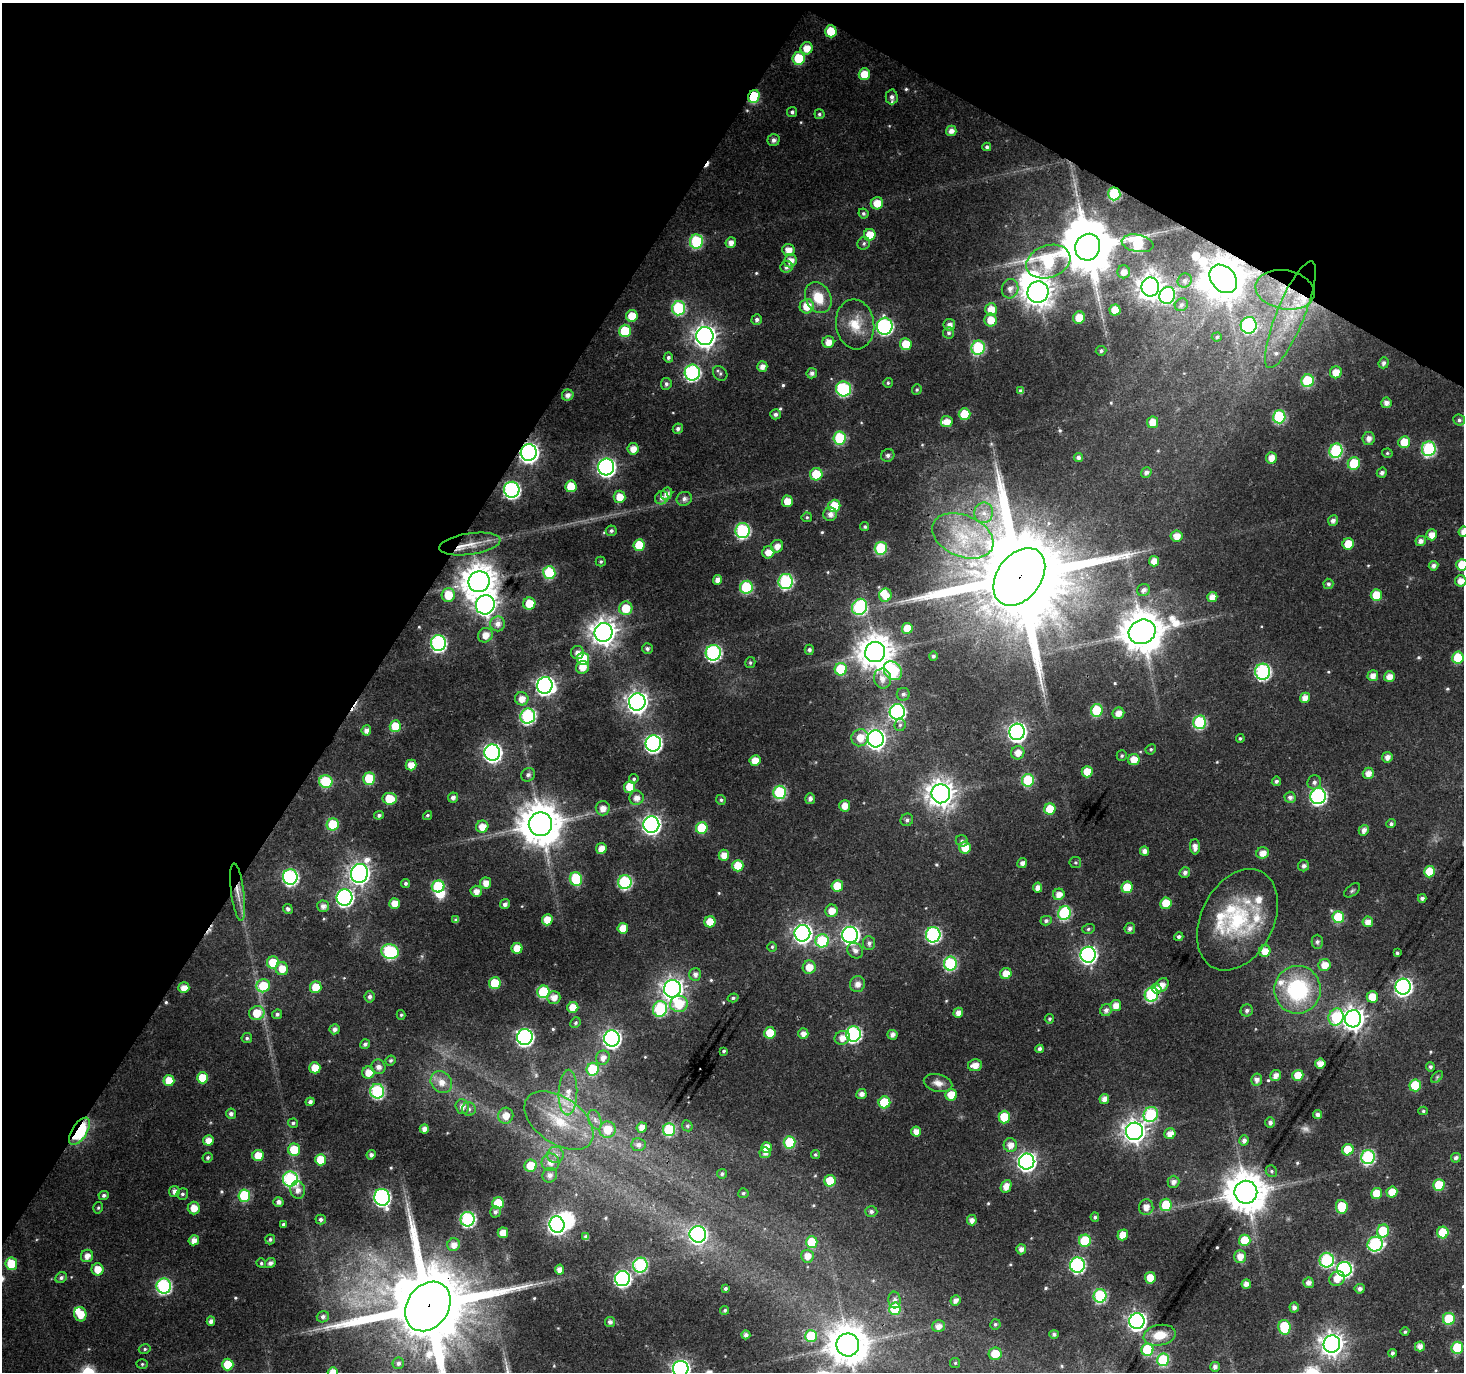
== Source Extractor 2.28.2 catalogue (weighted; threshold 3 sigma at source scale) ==
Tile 2 of 4 x 4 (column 2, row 1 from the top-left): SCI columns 1476-2937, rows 4379-5748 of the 5869 x 5944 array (HDU 1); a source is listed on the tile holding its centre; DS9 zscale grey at full resolution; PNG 1466 x 1374 px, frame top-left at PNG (2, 3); each listed source drawn as its Kron ellipse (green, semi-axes under 4 px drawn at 4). Shown black and unused: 32% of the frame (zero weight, under 3 of 4 exposures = <1% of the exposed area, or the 3 px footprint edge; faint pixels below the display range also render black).
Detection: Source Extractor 2.28.2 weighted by HDU 2 'WHT'; one run over the whole footprint, this tile lists its part. Background 0.0383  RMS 0.0034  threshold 0.0154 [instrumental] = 3 sigma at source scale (4.5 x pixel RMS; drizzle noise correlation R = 1.50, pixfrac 1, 0.0396/0.0396 arcsec/px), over >= 5 px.
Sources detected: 566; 2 too faint to see at this stretch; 7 inside a brighter object's white glare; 3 cosmic-ray / hot-pixel residue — neither listed nor drawn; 13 inside a brighter listed object's ellipse — not listed separately; of the other 541, all 500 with FLUX_AUTO >= 0.549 (the completeness limit of this list) listed and drawn (41 fainter detections not listed), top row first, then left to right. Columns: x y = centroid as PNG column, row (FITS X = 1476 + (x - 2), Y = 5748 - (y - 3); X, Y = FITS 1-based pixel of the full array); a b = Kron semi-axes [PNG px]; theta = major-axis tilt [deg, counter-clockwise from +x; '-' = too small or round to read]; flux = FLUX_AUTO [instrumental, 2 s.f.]
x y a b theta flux
831 31 6 5 - 9.3
807 48 6 6 - 4.8
799 58 6 6 - 13
864 74 6 5 - 6.5
754 96 6 5 - 17
892 97 7 6 - 1.6
792 112 5 5 - 0.98
819 114 5 5 - 0.73
951 131 5 5 - 2.3
774 140 6 5 - 1.5
987 147 4 4 - 0.93
1114 194 6 6 - 27
877 203 6 6 - 5.2
863 214 5 5 - 0.75
870 235 6 6 - 6.9
696 241 7 6 - 28
731 242 5 5 - 2.6
864 243 6 6 - 0.88
1138 243 16 8 -10 26
1088 247 13 12 - 2400
788 250 6 6 - 3.4
790 261 7 6 - 3.2
1048 262 22 16 19 35
786 267 6 5 - 1.4
1124 272 6 6 - 2.9
1223 279 16 12 -47 1000
1185 281 7 6 - 1.4
1150 287 9 8 - 370
1010 289 10 8 76 2.6
1285 290 30 19 -10 17
1038 292 11 10 - 490
1167 295 8 7 - 39
818 298 16 12 -63 8.5
1181 305 7 6 - 0.92
807 306 7 7 - 6.6
679 308 7 6 - 30
991 310 6 6 - 5.5
1115 310 5 5 - 5.8
1290 315 57 14 68 22
632 316 6 5 - 7.1
1079 317 6 6 - 6.1
757 320 5 5 - 1.2
990 320 6 6 - 5.3
855 324 25 19 -82 9
949 325 6 5 - 2
1249 325 8 8 - 48
885 326 8 8 - 73
625 331 6 6 - 14
949 333 6 5 - 0.9
705 336 9 8 - 280
1217 337 5 4 - 0.59
828 342 6 6 - 3.5
906 344 6 5 - 7.5
978 348 7 6 - 32
1101 351 5 5 - 0.9
668 358 5 4 - 1.1
1384 363 5 5 - 1.2
762 366 5 5 - 2.4
1336 372 6 6 - 4.5
692 373 8 7 - 69
720 373 8 6 -49 0.78
812 373 5 5 - 1.4
1308 381 6 6 - 21
888 383 5 5 - 0.56
666 384 6 5 - 1
844 389 7 7 - 41
917 390 5 4 - 0.57
1021 391 4 4 - 1.1
568 395 6 5 - 1.9
1386 403 5 5 - 2.2
775 414 5 5 - 1.2
965 414 6 6 - 10
1279 417 7 6 - 27
1459 420 6 5 - 0.95
947 422 6 5 - 3.8
1153 422 6 5 - 4.9
678 429 5 4 - 1.2
840 438 6 6 - 23
1369 439 6 6 - 2.3
1404 442 6 5 - 7.3
633 449 5 5 - 3.6
1429 449 7 7 - 44
1336 451 7 6 - 37
529 452 8 8 - 200
1387 453 5 4 - 0.57
888 455 7 6 - 1.2
1078 457 4 4 - 1.3
1271 458 6 5 - 3.4
1354 463 6 6 - 14
606 467 8 8 - 150
1146 472 5 5 - 1.3
1382 473 5 5 - 1.3
816 474 6 6 - 10
571 486 6 5 - 7.8
512 490 8 7 - 89
667 494 6 5 - 2.2
620 497 6 6 - 5.1
662 498 7 6 - 1.7
684 499 8 7 - 1.6
787 501 5 5 - 4.8
834 506 6 6 - 11
984 513 10 9 - 3.2
830 514 7 6 - 2.2
807 517 5 4 - 0.63
1333 520 5 5 - 1.5
865 527 5 4 - 0.67
611 531 5 5 - 0.93
743 531 7 7 - 47
1463 532 5 4 - 2.7
1432 535 5 5 - 3.5
963 536 32 20 -23 21
1177 536 6 5 - 3.7
1421 541 5 5 - 2
470 544 31 10 8 7.1
1348 544 6 5 - 7.3
639 545 6 5 - 9.9
777 546 6 6 - 2.9
881 548 6 6 - 25
768 552 6 6 - 4.1
1154 561 5 5 - 3.5
601 562 5 5 - 0.66
1462 565 6 5 - 8
1433 566 5 4 - 1.5
549 573 6 6 - 19
1019 577 32 22 54 10000
718 580 5 4 - 2.4
1461 581 5 5 - 3.3
479 582 11 10 - 800
786 582 7 7 - 50
1328 584 5 5 - 0.98
746 587 6 6 - 25
1143 590 6 6 - 1.8
448 595 7 6 - 8.8
885 595 6 6 - 4.7
1376 595 6 5 - 8.4
1212 597 5 5 - 3.3
529 604 6 6 - 7.5
485 605 10 9 - 200
859 607 8 7 - 45
626 608 7 6 - 9.5
498 624 7 7 - 2.8
907 628 5 5 - 6.3
604 632 9 9 - 410
1142 632 14 12 24 1200
485 635 7 7 - 3.8
438 643 8 7 - 72
647 649 5 5 - 1
809 650 5 4 - 1.1
577 652 6 6 - 2.2
875 652 10 10 - 780
713 653 8 7 - 73
933 656 4 4 - 0.88
1458 658 6 5 - 15
583 659 6 6 - 13
750 663 5 5 - 0.64
582 667 6 6 - 4
841 669 6 6 - 19
893 671 10 8 -51 35
1263 672 8 7 - 63
1373 676 5 5 - 2.8
1389 677 5 5 - 3.3
882 679 10 8 -78 2.8
545 685 8 7 - 150
903 694 6 6 - 1
1305 698 5 5 - 3.6
522 699 7 6 - 3.7
637 702 8 8 - 260
1097 710 6 6 - 16
897 712 8 7 - 76
1118 713 6 5 - 3
528 716 8 7 - 54
1199 722 7 6 - 31
900 725 6 5 - 0.78
395 726 6 5 - 8.8
366 730 5 5 - 2.1
1017 732 8 7 - 160
860 738 9 8 - 4.9
1240 738 4 4 - 0.61
875 739 8 8 - 180
653 743 8 8 - 100
1151 749 5 5 - 0.63
492 753 8 8 - 140
1018 753 7 6 - 3.6
1122 756 5 5 - 0.67
1387 757 5 5 - 2.4
1134 759 6 5 - 5
755 760 5 5 - 4.6
411 765 5 5 - 4.8
1087 772 5 5 - 6.5
1368 773 6 5 - 2.9
528 775 7 6 - 1.3
369 779 6 6 - 14
634 779 5 4 - 0.63
1028 780 6 6 - 19
1276 781 5 4 - 0.97
326 782 6 6 - 19
1314 782 7 6 - 1.2
629 787 6 5 - 6.3
780 792 7 6 - 33
941 794 9 9 - 440
1318 796 8 7 - 79
1290 797 5 5 - 1.5
453 798 5 5 - 1.6
636 798 7 7 - 2.7
390 799 7 5 -5 9.7
810 799 5 5 - 1.4
721 800 5 4 - 0.72
845 806 6 5 - 3.7
603 808 7 7 - 2.9
1050 809 5 5 - 9.6
379 815 5 4 - 0.96
428 815 5 4 - 0.62
907 820 6 6 - 1
540 824 12 11 - 1300
1391 824 4 4 - 0.96
333 825 6 6 - 16
651 825 8 8 - 160
482 827 6 6 - 4.8
702 828 6 6 - 16
1364 830 5 5 - 2.1
962 841 6 5 - 0.76
965 847 6 6 - 6.7
1195 847 7 5 -89 2.6
601 848 5 5 - 3.8
1145 851 5 4 - 2.2
1263 853 6 5 - 3.4
724 855 5 5 - 3.7
1022 863 5 4 - 1.8
1075 863 6 5 - 0.65
738 866 6 5 - 8.4
1304 866 5 5 - 1.3
1185 872 5 5 - 1.3
1429 872 6 5 - 7.6
359 873 9 8 - 220
290 877 8 7 - 72
576 879 7 6 - 17
625 882 7 6 - 44
406 883 4 4 - 0.88
485 883 5 5 - 3.2
438 886 6 6 - 24
837 886 6 5 - 8
1127 887 6 5 - 8.3
1038 888 5 4 - 2.4
1352 890 9 5 37 0.74
476 891 5 5 - 2.9
238 892 29 6 -83 4.4
1059 894 6 5 - 3.2
345 897 8 8 - 110
1422 898 4 4 - 1.2
395 903 5 5 - 4.4
1166 903 6 5 - 7.6
505 904 5 4 - 1.5
323 906 6 6 - 2
288 909 5 4 - 1
832 911 6 6 - 4.3
1064 913 7 6 - 36
1338 917 6 6 - 17
456 920 4 4 - 0.94
547 920 5 5 - 5.6
1237 920 54 36 63 37
1046 921 5 4 - 0.95
710 922 5 5 - 6.2
1368 922 5 5 - 2.9
623 928 5 5 - 4.8
1130 928 5 5 - 1.4
1088 929 6 5 - 0.72
802 933 8 8 - 150
850 935 8 8 - 130
933 935 7 7 - 65
1179 937 5 4 - 0.97
822 941 6 6 - 23
1317 942 7 5 -89 0.88
869 943 7 6 - 1.3
772 947 5 5 - 0.59
517 948 5 5 - 5.9
390 951 9 7 -15 46
855 951 8 7 - 1.9
1265 951 6 5 - 4.1
1397 953 4 3 - 0.73
1088 955 8 7 - 110
273 962 6 6 - 9.8
950 963 7 6 - 37
1325 965 6 6 - 4.3
809 967 7 6 - 5.1
282 969 6 6 - 5.3
1006 973 6 5 - 4.7
695 974 6 6 - 1.8
495 983 6 6 - 12
857 984 8 7 - 2.6
1162 985 7 6 - 3.1
263 986 7 6 - 13
316 987 6 5 - 6.8
1403 987 8 7 - 130
184 988 5 5 - 3.7
672 989 8 8 - 270
1156 989 5 4 - 3.1
1298 990 24 23 - 36
544 992 6 6 - 24
1151 995 7 6 - 40
370 997 6 5 - 1.1
554 997 6 6 - 3.2
1372 997 6 5 - 5.7
733 998 5 4 - 0.71
679 1004 9 8 - 13
1116 1006 5 5 - 3.7
573 1008 5 5 - 6.5
660 1009 8 7 - 35
1106 1010 6 5 - 1.5
1247 1011 6 6 - 1.2
257 1013 8 7 - 7.8
958 1013 5 4 - 2.5
277 1014 5 5 - 1
401 1015 5 4 - 0.56
1336 1017 8 7 - 22
1049 1019 5 4 - 0.59
1353 1019 8 8 - 310
575 1023 5 5 - 0.72
334 1029 5 5 - 1.6
770 1033 6 5 - 8
803 1034 5 5 - 2.5
853 1034 7 7 - 65
892 1035 5 5 - 1.9
525 1037 8 7 - 110
247 1038 5 5 - 0.84
612 1038 8 7 - 140
842 1038 8 6 23 3.4
365 1044 5 4 - 1.2
1040 1049 4 4 - 1.2
724 1051 3 3 - 0.63
603 1058 7 6 - 2.8
391 1060 5 4 - 0.78
1320 1064 5 5 - 3.9
975 1065 7 6 - 3.7
378 1067 7 7 - 2.1
1430 1067 4 4 - 0.86
315 1068 5 5 - 5.8
593 1069 6 6 - 18
368 1073 6 6 - 4.8
1275 1075 6 5 - 2.3
1298 1075 5 5 - 6.3
1437 1077 7 4 46 0.58
202 1078 6 5 - 7.8
169 1080 5 5 - 7
1257 1080 6 5 - 1.9
441 1082 12 10 -48 4.4
938 1083 14 8 -14 3
1415 1085 6 6 - 13
377 1091 7 7 - 43
568 1093 23 9 88 6.1
861 1094 5 5 - 2.3
951 1095 6 6 - 5.4
1104 1099 5 4 - 2.6
310 1102 4 4 - 1.3
884 1102 6 6 - 15
462 1106 7 7 - 2.5
469 1109 7 7 - 1.1
1423 1111 4 4 - 0.6
231 1114 5 5 - 1.4
1151 1114 8 7 - 33
1317 1115 4 4 - 1.4
506 1116 8 7 - 4.6
1004 1117 6 5 - 11
559 1120 39 23 -35 21
595 1120 10 6 -71 1.6
293 1123 5 4 - 0.73
1270 1123 5 4 - 1.3
687 1126 6 5 - 0.6
642 1128 5 5 - 3.2
424 1129 4 4 - 2.3
608 1130 8 8 - 7.7
669 1130 6 6 - 25
80 1131 15 7 58 38
916 1131 5 5 - 3.3
1134 1131 9 8 - 290
1170 1134 5 5 - 3.2
208 1140 5 5 - 3.3
1244 1140 5 5 - 1.7
790 1142 6 6 - 16
638 1145 7 6 - 1.6
1010 1145 7 6 - 3.2
766 1148 5 5 - 4.9
294 1150 6 6 - 10
1348 1150 6 5 - 8.3
765 1153 5 5 - 2
815 1154 4 4 - 0.6
258 1155 6 5 - 6
371 1155 4 4 - 1.3
555 1155 8 8 - 2
1368 1157 7 6 - 49
208 1158 5 4 - 0.82
1456 1158 5 5 - 1.1
321 1160 5 5 - 8.5
550 1162 9 9 - 3.2
1027 1162 8 7 - 160
530 1166 6 6 - 8.9
1271 1171 6 5 - 0.78
722 1174 5 5 - 0.77
550 1175 7 7 - 2
290 1179 7 7 - 54
830 1181 6 5 - 10
1173 1182 6 6 - 2
1439 1185 6 5 - 13
1006 1186 6 5 - 3.7
298 1190 9 7 -77 2.4
174 1191 5 5 - 2.2
1246 1192 11 11 - 1200
1392 1192 5 5 - 5.6
743 1193 5 5 - 0.68
182 1194 6 5 - 0.83
1377 1194 6 5 - 7.4
104 1195 5 4 - 0.94
244 1196 6 6 - 21
382 1197 8 7 - 99
278 1202 5 4 - 1.6
498 1203 6 5 - 14
1166 1205 6 6 - 13
1146 1207 8 7 - 3
1342 1207 7 6 - 14
98 1208 6 4 75 0.6
194 1208 6 6 - 4
871 1211 6 5 - 1.2
495 1212 5 5 - 0.99
1095 1217 5 4 - 0.84
467 1219 7 7 - 55
321 1220 5 5 - 1.1
972 1220 5 5 - 2.1
283 1224 4 4 - 0.82
557 1225 8 7 - 130
1383 1231 6 6 - 16
1443 1232 6 5 - 13
503 1233 5 5 - 4.6
698 1234 8 8 - 130
1123 1235 5 5 - 5.1
586 1237 4 4 - 1.4
270 1239 5 5 - 0.84
194 1240 5 5 - 2.8
1245 1240 6 5 - 9.2
1085 1241 6 6 - 18
812 1242 6 6 - 11
1375 1244 8 7 - 51
454 1245 6 6 - 3.2
1021 1249 5 5 - 1.9
87 1256 6 6 - 2.6
807 1256 6 6 - 3.4
1240 1257 6 6 - 3.3
1327 1260 7 7 - 41
261 1263 5 4 - 0.64
270 1263 5 5 - 1.7
11 1264 6 6 - 9.6
640 1265 7 7 - 45
1077 1265 7 7 - 66
98 1269 6 6 - 4.8
1344 1269 7 7 - 82
559 1270 5 4 - 2.9
61 1278 6 5 - 1.2
1150 1278 5 5 - 5.7
622 1279 8 7 - 83
1337 1279 8 6 31 5
1309 1283 5 5 - 2.1
1246 1284 5 4 - 2.3
164 1286 7 7 - 61
725 1288 4 3 - 0.74
1360 1289 5 4 - 1.6
1100 1296 7 6 - 38
895 1300 8 6 -86 1.5
955 1301 5 5 - 2.1
428 1306 26 20 55 7500
1294 1307 5 4 - 1.4
895 1309 6 6 - 15
725 1310 4 4 - 0.65
80 1314 7 6 - 6.1
323 1317 6 5 - 1.1
1449 1319 6 6 - 14
211 1321 4 4 - 1.8
1137 1321 8 7 - 160
610 1322 5 5 - 1.5
995 1324 5 5 - 0.81
938 1326 6 6 - 2.7
1284 1327 7 6 - 18
1405 1332 4 4 - 0.62
1054 1334 4 4 - 1
746 1335 4 4 - 1.4
1160 1335 16 10 11 7.3
811 1336 6 6 - 18
1332 1344 8 8 - 300
848 1345 11 11 - 990
1420 1346 5 5 - 2.4
1457 1348 6 6 - 16
145 1349 6 5 - 0.7
1147 1350 6 6 - 27
1392 1353 4 3 - 0.93
995 1354 6 6 - 7.2
1163 1360 6 6 - 27
398 1363 6 5 - 1.2
955 1363 5 5 - 0.57
142 1364 5 5 - 0.55
228 1365 6 5 - 9.8
1215 1367 5 4 - 1.5
681 1369 8 7 - 150
333 1372 5 5 - 4.2
Overlapping masked pixels (flux is a lower limit): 12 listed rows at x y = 754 96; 1114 194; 1223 279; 1285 290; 529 452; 1019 577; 238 892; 1151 995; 593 1069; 80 1131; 1134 1131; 428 1306
Isophote crosses this tile's border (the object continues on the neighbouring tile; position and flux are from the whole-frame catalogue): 6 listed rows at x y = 1463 532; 1462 565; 1461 581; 428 1306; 681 1369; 333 1372